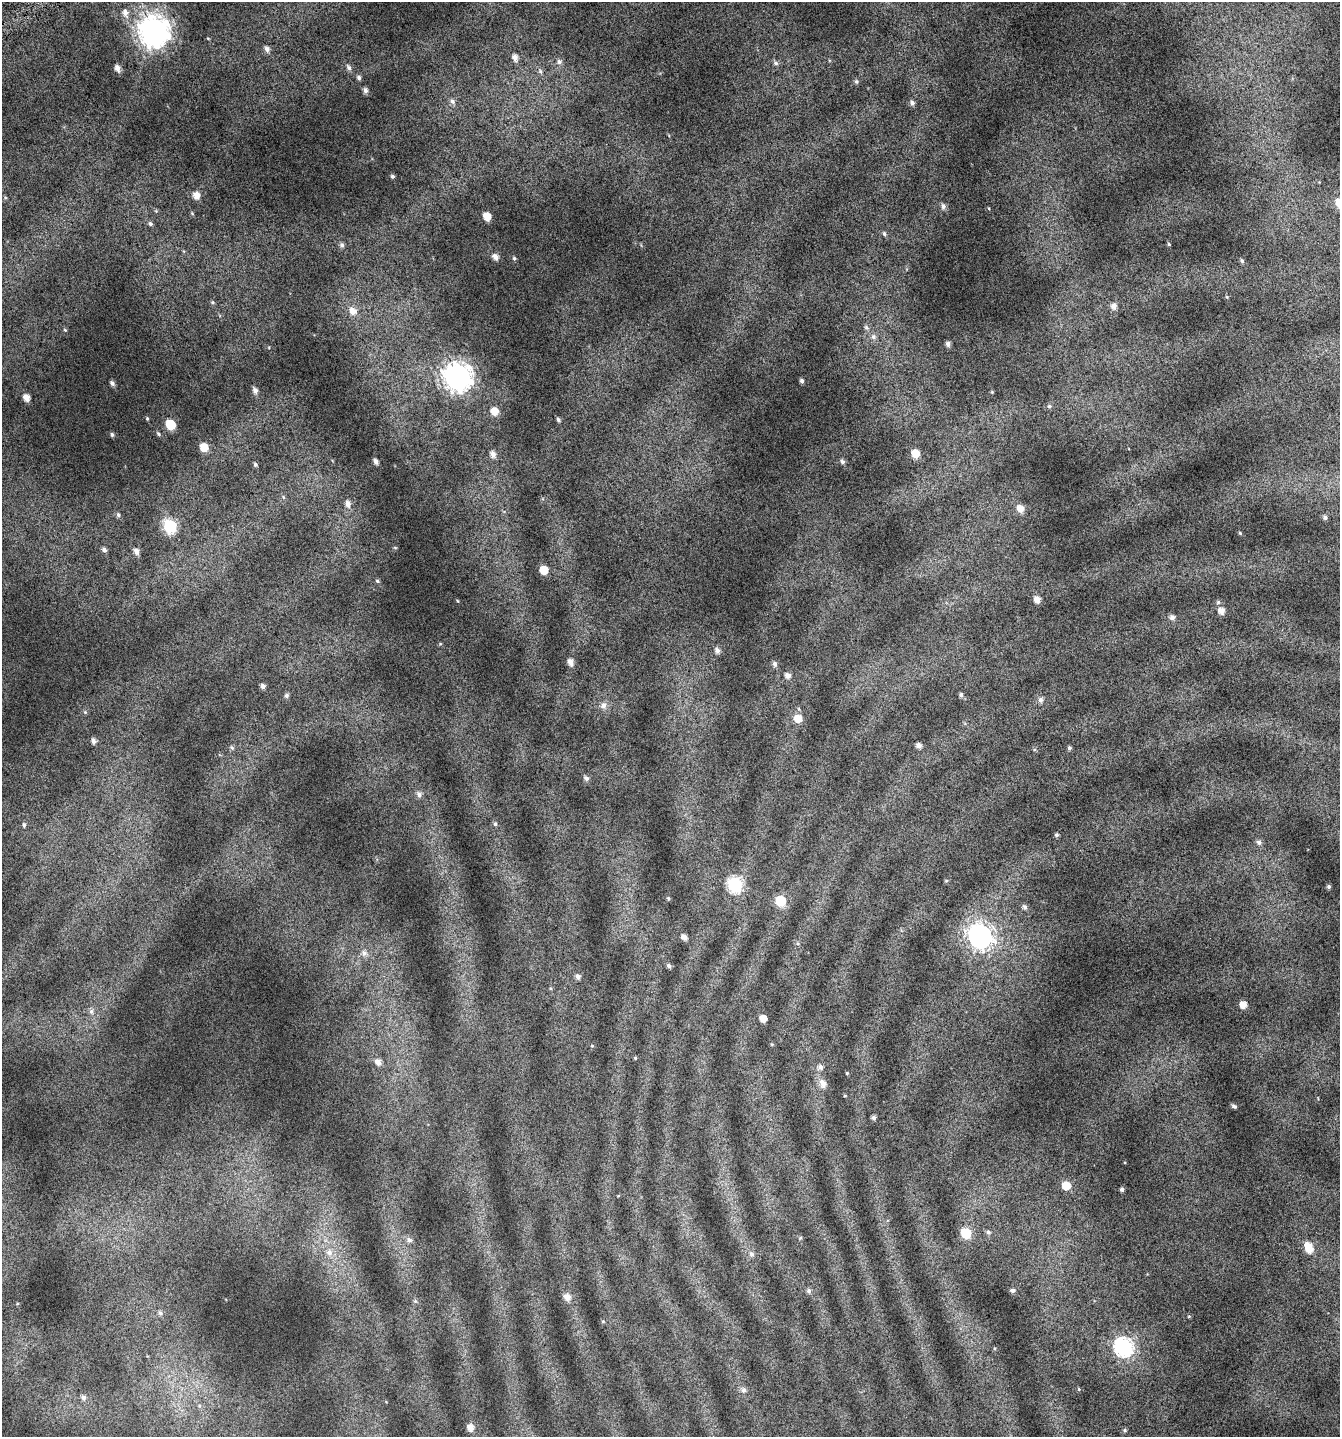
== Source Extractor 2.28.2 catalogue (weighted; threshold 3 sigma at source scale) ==
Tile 11 of 4 x 4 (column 3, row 3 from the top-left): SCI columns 2892-4229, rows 1485-2919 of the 5741 x 5854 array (HDU 1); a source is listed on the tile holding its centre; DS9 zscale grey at full resolution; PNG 1342 x 1439 px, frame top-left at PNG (2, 2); no overlay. Shown black and unused: <1% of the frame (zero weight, under 4 of 7 exposures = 2% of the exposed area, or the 3 px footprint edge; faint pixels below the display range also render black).
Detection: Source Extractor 2.28.2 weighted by HDU 2 'WHT'; one run over the whole footprint, this tile lists its part. Background 0.073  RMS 0.047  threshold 0.192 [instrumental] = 3 sigma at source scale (4.09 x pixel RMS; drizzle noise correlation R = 1.36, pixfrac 0.8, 0.0396/0.0396 arcsec/px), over >= 5 px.
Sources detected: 134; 1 inside a brighter listed object's ellipse — not listed separately; the other 133 listed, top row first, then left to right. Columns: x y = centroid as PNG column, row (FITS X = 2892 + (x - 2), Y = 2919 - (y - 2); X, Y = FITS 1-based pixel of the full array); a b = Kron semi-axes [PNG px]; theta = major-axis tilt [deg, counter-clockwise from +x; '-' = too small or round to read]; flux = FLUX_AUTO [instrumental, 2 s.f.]
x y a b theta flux
125 13 10 7 -75 24
154 32 11 10 - 5600
208 38 5 3 - 3.3
267 49 7 6 - 18
515 57 7 6 - 23
559 62 7 6 - 12
776 63 7 6 - 10
349 67 9 6 -58 14
117 68 7 5 -66 23
540 71 7 6 - 9.9
359 78 6 5 - 10
856 81 6 6 - 7.5
365 90 6 5 - 15
452 101 8 6 -46 14
912 103 7 5 -45 13
392 176 5 4 - 7.4
196 195 7 6 - 38
943 206 7 6 - 15
156 211 5 5 - 4.6
192 213 5 4 - 4.5
487 216 6 5 - 62
150 223 6 5 - 8.4
884 234 6 4 -63 8.4
1169 244 4 4 - 4.5
342 245 7 6 - 11
495 257 7 6 - 24
514 258 5 5 - 6.5
1242 261 6 4 -59 7.7
212 302 6 5 - 6.3
1114 306 7 6 - 24
353 311 10 9 - 38
866 327 7 6 - 11
65 330 5 4 - 4
873 337 8 7 - 16
948 344 5 4 - 14
457 377 10 10 - 5100
802 381 4 4 - 10
112 383 5 4 - 12
255 391 7 6 - 18
26 398 6 5 - 31
1049 406 5 5 - 7.4
494 411 7 7 - 51
147 418 4 4 - 4.3
558 420 5 4 - 8.7
170 425 6 6 - 150
112 434 6 4 -87 7.9
158 434 6 4 -50 6.6
204 447 7 6 - 67
915 453 7 6 - 64
493 454 7 6 - 23
376 461 5 4 - 17
842 462 6 5 - 11
255 464 5 5 - 7.7
283 497 6 3 -71 5.6
348 504 9 7 -76 24
1020 508 8 7 - 35
118 515 6 5 - 9
1325 518 6 5 - 9.6
170 526 7 7 - 460
1240 533 4 3 - 4.7
104 550 5 5 - 13
136 551 7 5 -57 22
544 570 6 6 - 83
377 581 6 4 -23 6
1037 599 6 5 - 32
1221 611 7 7 - 30
1172 617 6 6 - 16
717 650 7 6 - 17
571 662 7 5 -68 27
775 664 6 5 - 13
787 676 7 6 - 21
263 686 6 5 - 14
286 695 6 6 - 9.2
961 695 5 5 - 9.6
1040 700 7 6 - 16
603 705 9 8 - 22
85 712 5 5 - 5.6
798 718 7 7 - 52
93 741 7 5 -68 16
919 746 5 5 - 21
232 748 7 5 -56 8.5
1069 748 5 4 - 8.5
586 778 7 6 - 13
419 794 7 7 - 16
495 824 6 5 - 8.5
24 825 6 5 - 8.2
1056 835 4 4 - 8.3
1259 842 7 5 -19 13
946 881 6 4 0 4.2
735 885 8 7 - 590
1329 887 4 4 - 7.7
668 898 4 4 - 5.3
780 901 6 6 - 200
1025 907 7 5 -65 11
980 936 10 9 - 2800
684 937 6 5 - 23
364 953 8 8 - 22
669 966 4 4 - 12
578 977 6 5 - 15
1243 1005 5 5 - 45
91 1011 8 6 -77 13
763 1018 5 5 - 38
592 1046 5 3 - 3.8
635 1058 4 4 - 4.7
378 1062 7 6 - 24
820 1067 7 6 - 17
847 1073 4 4 - 3.7
823 1083 9 7 -68 32
845 1096 5 3 - 3.8
1234 1106 6 4 -18 9.5
873 1118 4 4 - 13
1066 1186 7 7 - 64
1122 1189 4 3 - 9.7
988 1232 6 5 - 8.9
966 1233 7 6 - 170
800 1238 5 4 - 4.9
409 1240 8 6 -29 15
1308 1245 8 7 - 49
329 1253 10 9 - 32
751 1254 8 7 - 15
1012 1290 6 4 -1 11
809 1291 6 6 - 11
567 1297 8 7 - 30
415 1301 5 4 - 6.1
160 1313 7 5 -59 11
603 1321 5 3 - 4.1
1123 1347 9 8 - 1100
1079 1389 5 3 - 3.8
743 1390 7 6 - 15
83 1398 8 7 - 17
199 1406 6 4 46 6.4
470 1428 7 6 - 30
1125 1430 5 4 - 5.9